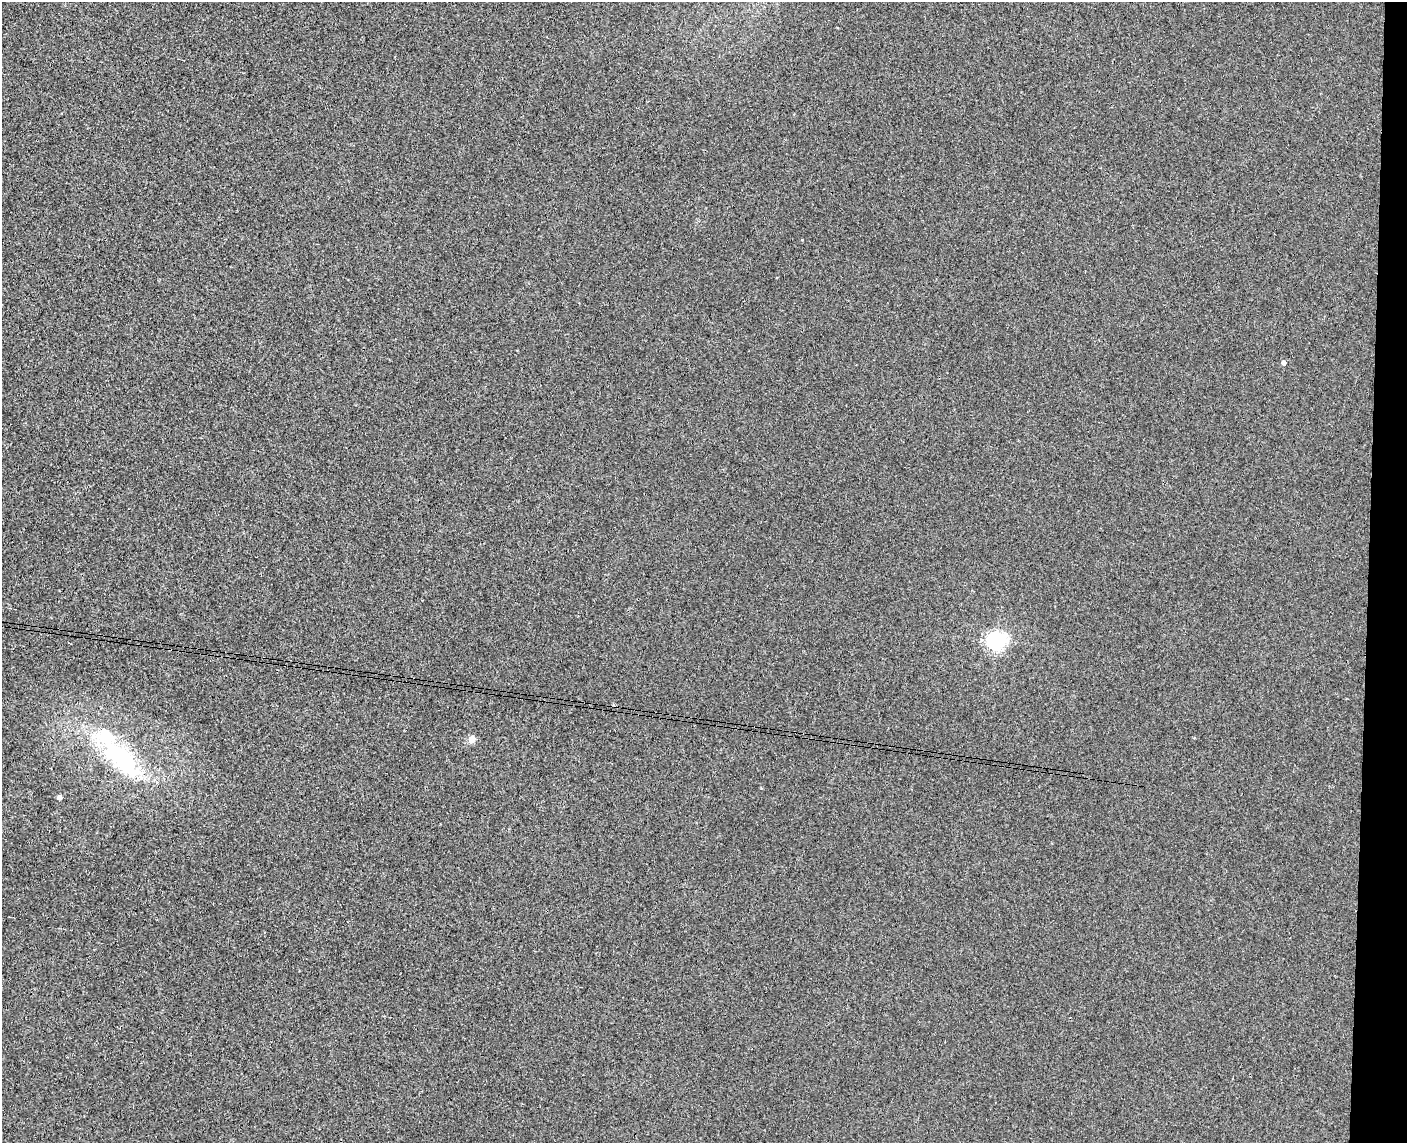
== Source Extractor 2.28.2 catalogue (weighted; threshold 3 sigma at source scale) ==
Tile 6 of 3 x 4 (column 3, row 2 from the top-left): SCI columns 2972-4376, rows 2291-3431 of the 4649 x 4581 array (HDU 1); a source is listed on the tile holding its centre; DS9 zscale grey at full resolution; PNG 1409 x 1145 px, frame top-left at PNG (2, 2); no overlay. Shown black and unused: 3% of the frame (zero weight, under 3 of 4 exposures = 6% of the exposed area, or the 3 px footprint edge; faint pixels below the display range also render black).
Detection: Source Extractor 2.28.2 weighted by HDU 2 'WHT'; one run over the whole footprint, this tile lists its part. Background 0.00389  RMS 0.004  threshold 0.018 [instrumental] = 3 sigma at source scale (4.5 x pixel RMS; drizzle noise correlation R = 1.50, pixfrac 1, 0.05/0.05 arcsec/px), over >= 5 px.
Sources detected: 6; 1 inside a brighter listed object's ellipse — not listed separately; the other 5 listed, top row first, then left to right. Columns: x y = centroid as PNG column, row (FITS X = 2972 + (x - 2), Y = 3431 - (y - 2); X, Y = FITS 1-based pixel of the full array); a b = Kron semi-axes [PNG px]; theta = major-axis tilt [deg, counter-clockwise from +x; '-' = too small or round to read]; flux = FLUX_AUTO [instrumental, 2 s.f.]
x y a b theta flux
1283 362 5 5 - 1.6
996 640 7 6 - 180
472 739 5 4 - 7.1
119 756 74 27 -42 53
59 797 4 4 - 1.9